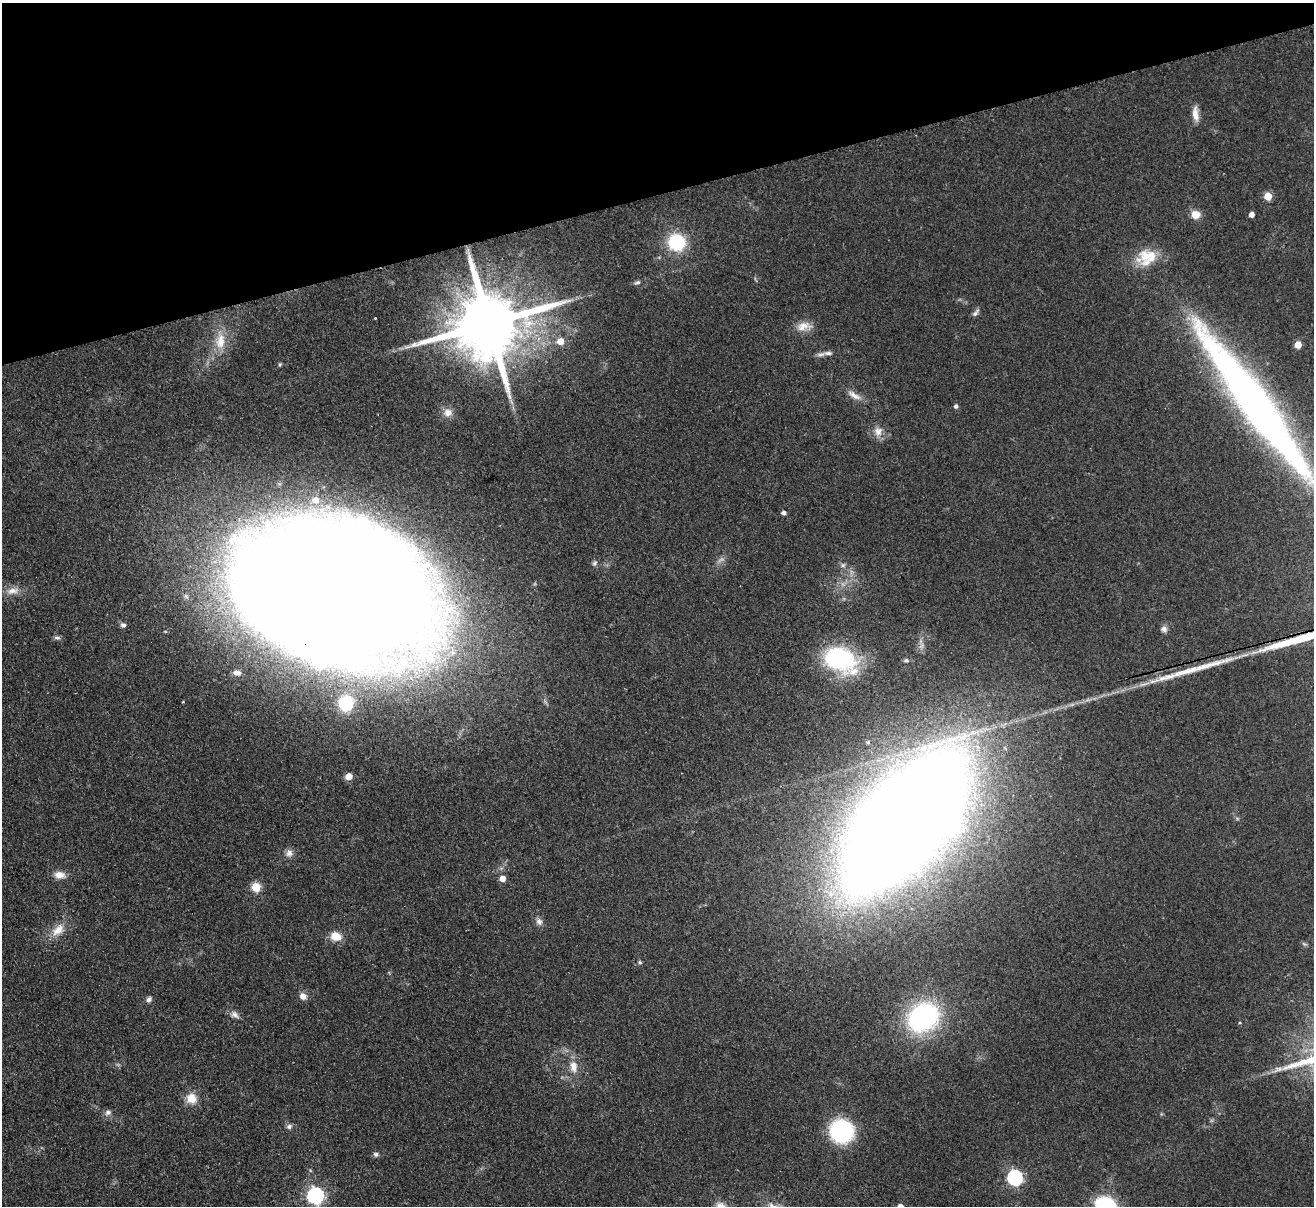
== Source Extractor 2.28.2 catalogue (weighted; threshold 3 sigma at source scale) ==
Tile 3 of 4 x 4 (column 3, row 1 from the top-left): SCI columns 2682-3993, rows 3902-5105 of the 5362 x 5274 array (HDU 1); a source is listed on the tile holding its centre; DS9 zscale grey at full resolution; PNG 1316 x 1208 px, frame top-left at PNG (2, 3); no overlay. Shown black and unused: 16% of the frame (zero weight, under 2 of 3 exposures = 3% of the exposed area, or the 3 px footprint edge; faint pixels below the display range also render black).
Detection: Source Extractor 2.28.2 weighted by HDU 2 'WHT'; one run over the whole footprint, this tile lists its part. Background 0.101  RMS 0.0086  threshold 0.0385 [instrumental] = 3 sigma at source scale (4.5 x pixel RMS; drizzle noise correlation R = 1.50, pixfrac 1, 0.05/0.05 arcsec/px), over >= 5 px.
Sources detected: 62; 1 inside a brighter object's white glare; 1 long thin detection or spike segment (spike, bleed or trail) — not listed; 2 inside a brighter listed object's ellipse — not listed separately; the other 58 listed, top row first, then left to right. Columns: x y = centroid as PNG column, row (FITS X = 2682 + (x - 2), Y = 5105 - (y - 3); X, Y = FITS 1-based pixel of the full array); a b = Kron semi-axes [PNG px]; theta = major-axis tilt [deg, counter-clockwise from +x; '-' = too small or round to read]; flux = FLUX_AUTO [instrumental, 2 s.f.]
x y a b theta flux
1195 114 19 7 -83 7.8
1268 196 5 5 - 20
1195 214 9 8 - 10
1252 214 4 4 - 5.6
677 242 14 13 - 55
637 282 9 5 11 2
975 313 13 5 47 2.8
375 318 3 3 - 0.87
489 324 22 17 16 11000
804 326 22 12 6 10
220 341 25 13 83 18
560 341 6 6 - 10
1298 345 5 5 - 13
828 353 15 6 -2 4.3
854 395 21 8 -31 7.1
1254 402 191 29 -54 560
956 406 5 5 - 2.4
448 412 12 10 9 6.5
878 431 12 12 - 7.8
315 500 8 7 - 7.5
784 513 5 4 - 2.8
595 563 8 6 61 2.1
843 565 8 6 16 2.4
13 591 20 9 11 8.7
332 592 137 79 -15 5500
123 625 7 6 - 2.6
1164 629 8 8 - 3.4
57 638 11 4 0 2.1
840 659 31 21 -26 110
906 660 8 5 -1 1.8
237 673 9 6 -13 4.5
346 703 20 19 - 36
868 742 5 5 - 1.5
349 776 5 5 - 13
904 822 102 44 50 4600
289 853 11 9 63 4.5
59 875 15 9 -7 7.5
502 879 5 5 - 8.2
256 887 5 5 - 38
539 922 10 7 -58 3.8
58 930 22 12 42 13
336 936 10 8 -15 15
1304 944 6 5 - 1.5
640 962 6 4 -23 1.2
303 996 8 7 - 5.6
149 999 8 7 - 2.7
235 1015 12 8 -35 4.4
923 1017 23 19 36 180
1240 1023 4 3 - 0.71
574 1067 15 10 -84 9.8
191 1098 14 13 - 12
108 1112 9 7 15 3.3
289 1126 8 7 - 2.8
842 1131 17 16 - 110
376 1154 7 6 - 2.1
1015 1178 7 7 - 180
315 1196 7 7 - 260
1106 1206 16 11 -28 95
Overlapping masked pixels (flux is a lower limit): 2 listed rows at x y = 489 324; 332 592
Isophote crosses this tile's border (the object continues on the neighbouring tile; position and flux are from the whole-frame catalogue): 2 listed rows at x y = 1254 402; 1106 1206